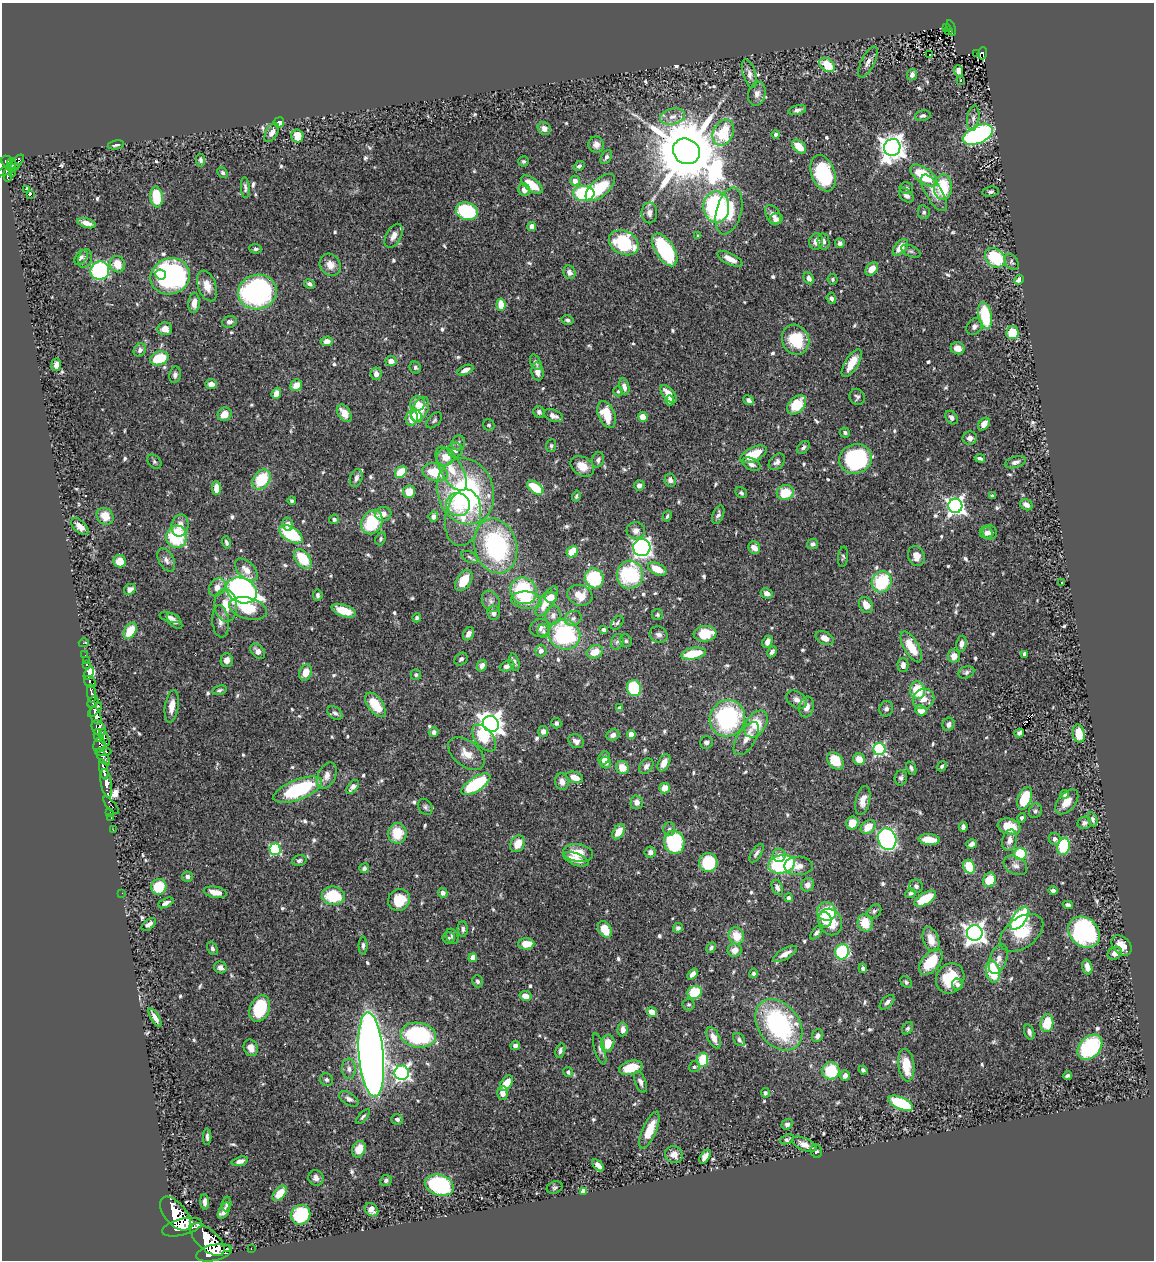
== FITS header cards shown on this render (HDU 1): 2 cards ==
NAXIS1  =                 1152
NAXIS2  =                 1258

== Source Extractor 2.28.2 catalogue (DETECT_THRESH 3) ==
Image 1152 x 1258 px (HDU 1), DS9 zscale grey, 1 PNG px = 1 image px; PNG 1156 x 1262 px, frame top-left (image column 1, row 1258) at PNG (2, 3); each listed source drawn as its Kron ellipse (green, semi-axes under 4 px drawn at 4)
Background 0.558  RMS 0.026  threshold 0.0787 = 3 sigma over >= 5 px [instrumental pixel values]
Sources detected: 686; of the 686, the 500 brightest by FLUX_AUTO listed and drawn (186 fainter detections omitted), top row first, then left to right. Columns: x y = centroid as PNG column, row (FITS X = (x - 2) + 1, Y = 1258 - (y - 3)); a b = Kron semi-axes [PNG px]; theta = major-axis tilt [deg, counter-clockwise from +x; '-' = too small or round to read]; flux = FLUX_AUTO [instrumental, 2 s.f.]
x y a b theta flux
946 28 3 2 - 8.1
951 28 8 3 -75 43
949 30 3 3 - 11
977 53 3 2 - 10
983 53 6 4 84 66
929 54 3 3 - 24
868 62 17 6 63 11
827 65 9 6 -37 44
958 71 6 4 -68 8
749 74 15 6 -72 9.8
912 75 6 5 - 6.8
961 80 3 3 - 22
757 94 12 8 74 12
797 110 9 4 13 6.2
673 116 13 8 14 15
923 116 8 5 12 5
973 118 13 6 82 7.3
279 122 5 5 - 26
544 128 7 6 - 7.8
272 132 10 6 60 12
723 133 14 10 62 95
776 135 4 4 - 8
978 135 16 8 24 400
297 136 6 6 - 25
116 145 8 3 10 4.6
596 145 8 7 - 9.2
799 146 8 5 -45 42
892 147 8 8 - 1800
686 151 14 12 -33 24000
606 157 8 5 58 4.9
200 160 6 4 -83 4.5
7 161 6 5 - 310
523 161 5 5 - 3.6
11 163 5 3 - 210
16 163 10 5 42 290
579 166 6 4 39 4.6
8 170 13 4 23 190
223 173 6 4 -45 3.9
823 173 19 11 -69 150
12 174 2 2 - 5.9
7 175 6 3 -80 130
924 175 15 7 -35 85
575 181 5 4 - 14
532 185 13 6 -37 33
245 187 10 4 -86 5.3
943 187 12 9 88 74
600 188 18 8 41 78
906 188 7 6 - 3.5
27 189 2 2 - 270
524 190 6 5 - 12
991 192 8 5 8 4.1
584 193 11 7 -1 160
934 193 21 8 -59 25
30 194 3 3 - 29
906 195 9 5 -43 7.1
157 197 10 6 -83 62
716 207 15 13 -90 250
467 211 11 8 -18 140
729 211 24 12 75 73
924 212 7 6 - 4.9
649 213 10 8 -90 11
773 215 10 7 -55 9.2
776 219 7 5 26 6
87 223 9 4 -17 12
532 227 4 4 - 12
394 236 13 7 60 12
698 236 4 3 - 4
816 241 8 7 - 11
824 241 8 6 -80 6.8
624 243 15 11 -27 130
840 243 5 5 - 5.8
900 247 10 5 50 24
256 249 6 5 - 3.5
665 250 19 9 -58 180
911 251 10 5 -24 3.5
81 257 8 5 51 4.7
85 258 9 6 74 6.1
995 258 11 8 -39 91
730 259 14 5 -27 18
1012 262 9 6 -54 4
117 264 8 7 - 28
330 265 11 10 - 18
872 269 7 5 51 20
100 271 9 9 - 260
569 272 7 6 - 6.9
161 274 5 5 - 60
170 276 20 18 22 460
809 278 6 4 -63 8.7
832 279 5 5 - 3.5
1019 280 5 4 - 9
310 284 6 4 -29 5.3
207 286 16 9 -70 22
257 292 19 17 14 380
831 298 5 4 - 5.4
194 303 10 5 85 18
501 305 6 4 -83 33
985 316 14 7 -79 88
567 320 6 4 -12 4.1
229 322 7 6 - 7.3
974 326 9 7 50 7.2
165 329 7 6 - 14
1012 333 7 6 - 54
796 340 15 13 -66 75
327 341 6 4 7 13
958 348 7 6 - 18
140 350 7 5 51 6.2
159 358 9 6 18 75
391 361 5 5 - 13
536 362 8 5 -62 5.1
852 363 16 6 59 29
56 365 6 5 - 11
415 368 6 5 - 4.4
465 370 8 4 23 10
537 372 9 6 -81 13
376 374 6 5 - 11
175 375 8 5 80 5.6
211 384 6 4 -1 11
296 385 6 5 - 21
624 387 8 5 -74 9
618 391 5 5 - 4.1
276 393 6 4 68 19
668 394 11 5 -50 22
857 397 8 7 - 5.3
670 400 5 4 - 16
749 400 5 4 - 6
417 403 7 7 - 15
797 405 11 7 45 55
420 409 13 7 63 39
539 412 6 5 - 5.9
344 413 9 6 -57 24
225 414 7 6 - 21
606 415 14 8 -69 42
417 416 7 5 -65 11
553 416 10 6 -21 12
643 417 5 4 - 17
412 418 7 6 - 34
952 418 7 5 -51 7.3
434 420 9 5 46 3.9
984 424 7 5 51 14
489 425 6 5 - 3.7
845 432 5 5 - 4
970 438 7 6 - 8.6
458 443 7 7 - 6
551 446 6 5 - 3.6
803 447 7 5 49 4.5
455 450 7 7 - 10
754 454 14 7 26 50
446 457 9 8 - 26
980 458 5 3 - 4
855 459 16 14 18 250
598 460 8 6 70 5.9
154 462 8 6 -47 4
777 462 9 6 44 7.6
1015 462 11 5 17 7.4
751 464 10 5 -25 8.9
582 466 13 9 -34 24
451 469 25 10 -60 38
401 472 6 5 - 40
435 472 13 8 -16 59
356 478 9 6 70 8.4
261 480 11 8 56 74
670 480 6 6 - 8.4
639 485 5 5 - 7.5
216 488 7 4 -89 23
535 488 9 5 -35 59
465 491 33 28 -71 340
409 492 6 6 - 29
741 493 6 5 - 4.5
785 493 8 7 - 48
576 496 5 4 - 3.6
992 496 4 3 - 3.6
292 501 4 4 - 3.6
458 505 12 11 - 47
1026 505 7 5 -30 11
955 506 7 7 - 730
383 514 8 7 - 16
718 515 9 5 68 6
105 516 9 7 -44 28
667 516 5 3 - 3.4
433 517 5 5 - 9.2
463 518 28 18 80 44
334 519 5 5 - 4.3
372 522 12 10 60 100
288 524 6 5 - 12
180 525 11 8 78 18
80 526 10 6 -43 16
636 531 9 8 - 13
990 532 7 7 - 7.6
986 533 6 5 - 8
291 534 13 7 -32 110
177 537 11 10 - 100
381 539 7 5 67 3.7
226 542 6 4 -76 4.5
812 544 6 5 - 6.2
496 546 28 21 -75 240
642 547 8 8 - 570
754 548 6 5 - 15
572 552 6 5 - 44
916 556 10 8 -69 20
470 557 9 5 -28 4.6
843 557 10 5 83 3.6
303 559 11 7 -53 65
166 560 13 7 -62 9.3
120 561 6 6 - 24
657 569 10 5 -27 35
246 570 14 8 -45 16
630 575 14 13 - 150
594 578 10 9 - 120
464 580 12 7 57 41
882 582 11 9 61 100
1062 583 3 3 - 11
217 587 10 7 53 15
130 589 6 5 - 9.3
242 590 16 12 -27 900
524 591 14 13 - 120
767 593 6 5 - 11
318 595 6 4 82 4.6
580 595 13 10 -18 31
551 597 6 5 - 18
527 600 15 8 -7 40
491 601 11 8 -60 9.1
547 601 17 7 56 35
226 605 16 11 -84 31
866 605 8 6 -60 17
248 608 19 11 -14 46
344 611 12 6 -18 41
494 613 7 6 - 9.3
553 615 9 8 - 9.9
657 615 5 5 - 3.5
170 617 11 4 -17 6.9
417 618 4 3 - 4.3
573 618 8 7 - 7.1
175 621 9 5 -46 10
220 621 16 8 -85 12
617 623 8 5 52 3.9
540 628 10 9 - 10
604 630 4 3 - 4.4
130 631 9 5 58 43
543 631 7 6 - 5
468 634 7 5 60 11
705 634 11 7 6 56
564 635 16 15 - 190
659 635 9 8 - 8
825 638 9 6 -28 15
626 641 6 6 - 3.7
617 642 8 6 72 4.9
767 642 6 5 - 11
84 643 5 3 - 8.2
961 644 8 5 81 9
911 647 17 7 -60 46
258 651 9 6 -50 11
541 651 6 5 - 9.7
595 652 8 6 22 28
772 652 6 4 60 6.4
693 654 12 5 10 55
1024 654 4 3 - 11
85 655 2 2 - 6.9
954 656 6 6 - 15
461 659 7 5 41 5.2
86 660 2 2 - 6.4
227 660 7 6 - 13
514 662 9 5 -77 6.6
86 664 3 3 - 49
482 665 6 5 - 10
903 665 7 5 -89 11
507 666 7 5 21 7.8
306 672 8 6 71 23
966 672 8 6 23 4.8
89 673 7 4 57 230
416 675 5 5 - 3.7
90 682 7 5 -48 220
634 688 8 7 - 110
219 690 7 4 12 4.1
918 690 9 7 -88 58
91 693 9 4 -83 1000
924 699 11 10 - 20
797 700 11 8 -32 10
93 702 6 4 47 440
375 705 14 7 -53 48
172 706 16 6 81 19
806 707 10 7 78 14
619 708 4 4 - 8.4
886 709 8 6 68 6.5
95 710 9 3 45 730
921 710 6 5 - 27
335 713 8 5 -39 6.3
96 716 9 5 -70 1700
727 718 18 17 - 240
556 723 5 5 - 4.9
491 724 8 7 - 1700
756 724 15 9 56 58
949 724 7 6 - 6.3
99 728 8 6 -55 790
543 731 5 5 - 8.6
434 732 5 5 - 7.3
1019 733 5 4 - 4.6
631 734 4 4 - 34
1079 734 9 6 -80 41
613 735 6 5 - 8.7
98 736 6 4 -82 260
104 737 9 3 -70 120
484 738 15 9 -52 59
746 739 19 9 58 17
576 741 8 6 -33 8.4
706 742 6 6 - 6.6
99 745 7 6 - 540
879 749 6 6 - 250
103 752 8 4 4 360
466 754 21 12 -39 26
103 757 9 4 -53 370
604 758 7 5 64 12
859 759 6 5 - 21
835 761 10 7 -49 53
606 762 6 5 - 8.2
664 763 9 5 64 14
646 766 8 6 51 8
942 766 5 4 - 3.5
622 767 7 6 - 25
911 768 7 4 -67 4.1
104 770 10 4 -78 1100
327 776 14 8 64 16
575 777 8 5 -18 18
901 778 7 6 - 4.9
562 782 8 7 - 11
106 783 14 5 -80 1300
476 784 16 7 33 140
353 787 8 4 51 11
665 788 5 5 - 21
298 790 26 10 21 170
1065 794 4 4 - 6.5
1025 798 12 6 68 80
863 800 15 7 77 17
637 802 7 6 - 11
1067 802 14 8 50 22
111 805 11 4 -50 110
425 807 9 6 -57 4.9
1035 811 7 6 - 4.3
110 812 2 2 - 12
111 818 2 2 - 6.1
1022 818 5 4 - 4
1093 819 7 4 -70 4.6
852 823 7 6 - 26
1084 823 7 6 - 5.8
868 827 8 6 42 28
963 827 5 4 - 7.2
1009 827 11 8 -14 35
669 829 7 6 - 4.6
113 830 2 2 - 12
619 832 8 5 57 24
397 833 10 9 - 43
887 839 11 9 -70 510
1055 839 6 6 - 7.2
929 840 10 5 -5 26
1010 840 11 7 75 12
674 842 11 10 - 160
518 844 9 6 61 25
972 844 5 4 - 8.9
1063 846 9 6 77 110
275 849 5 5 - 190
650 852 5 5 - 6.9
578 853 15 8 -7 32
756 853 10 5 56 6
1020 854 6 6 - 82
779 855 7 6 - 9.7
576 859 13 6 -20 21
299 861 7 5 15 4.7
708 863 9 9 - 79
782 864 13 9 12 190
1015 865 13 8 -30 10
799 866 14 9 2 17
969 867 7 5 -63 48
364 868 5 4 - 4.3
187 877 5 5 - 6.3
989 880 7 6 - 40
808 885 7 6 - 10
916 886 7 6 - 5.2
159 887 8 7 - 59
777 887 8 5 -68 7.3
1053 891 4 4 - 7.5
215 892 12 5 -11 18
122 893 2 2 - 70
443 893 5 4 - 7
911 893 5 4 - 4
333 896 11 9 -7 74
788 898 4 4 - 4.6
925 899 12 5 31 61
399 900 11 10 - 52
166 903 8 4 26 7.6
1068 905 5 4 - 5.3
874 911 8 6 45 4.2
826 912 10 9 - 76
1020 918 13 7 54 280
825 920 7 6 - 22
830 922 13 11 -66 44
865 923 9 7 -73 34
149 924 8 4 36 8.2
678 928 5 4 - 5.2
463 929 8 5 -89 5.3
605 929 9 6 -60 30
1084 932 17 14 -42 270
816 933 8 4 50 4.2
975 933 8 8 - 1200
1022 933 24 15 36 51
452 936 8 6 -64 4.9
736 936 8 7 - 35
449 938 6 6 - 3.5
931 939 13 7 -71 23
526 944 8 5 0 30
1122 945 11 8 -46 21
363 946 9 4 89 4.7
212 948 7 5 -66 3.9
711 948 6 4 62 4.1
735 950 7 6 - 14
842 952 7 7 - 170
1115 953 7 6 - 12
785 954 13 5 29 14
473 958 4 4 - 24
998 959 15 8 69 13
931 962 15 8 50 60
1087 967 7 5 -75 15
220 968 6 6 - 7.5
863 968 5 4 - 5.2
993 971 11 6 -80 88
754 973 5 4 - 4.6
692 974 6 4 50 9.3
950 978 15 13 59 71
477 981 6 5 - 5.2
906 982 6 5 - 4.1
957 984 5 5 - 5.6
695 992 7 6 - 60
525 996 6 5 - 13
887 1002 9 5 45 6.8
689 1004 6 6 - 3.7
260 1009 14 9 68 91
652 1012 5 4 - 19
155 1018 10 4 -59 10
1047 1023 9 6 81 50
779 1025 28 20 -53 270
908 1028 6 5 - 3.7
623 1029 7 5 87 9.1
1029 1032 8 5 -72 6.1
418 1035 18 12 -8 220
817 1036 7 5 67 7.6
714 1038 11 6 -65 18
739 1040 7 5 -53 5
608 1043 9 6 75 29
515 1046 5 4 - 8.3
1090 1047 14 10 47 190
251 1048 8 7 - 16
600 1049 16 5 -73 6.4
560 1051 7 4 74 5.7
371 1055 42 12 -85 2700
703 1060 7 5 79 63
906 1065 16 8 -82 42
694 1067 5 5 - 3.9
631 1068 12 7 14 42
349 1069 10 7 -87 8.9
863 1070 4 3 - 3.8
831 1071 9 8 - 71
568 1072 5 4 - 4
402 1073 7 7 - 510
845 1075 5 4 - 9.5
1067 1076 5 4 - 4.7
326 1080 7 6 - 4.9
640 1082 11 5 -70 7.5
506 1083 8 5 56 32
503 1093 7 5 89 16
765 1093 5 4 - 4
349 1099 11 6 -32 7.3
901 1103 13 6 -23 110
363 1117 9 4 47 3.9
397 1119 6 5 - 4.5
787 1124 6 5 - 6.1
649 1130 20 7 67 42
207 1137 8 3 -89 4.5
787 1139 7 4 23 3.5
804 1144 13 6 -24 14
359 1149 8 6 65 21
816 1151 7 5 -65 4.5
674 1155 9 8 - 15
705 1156 8 4 56 11
240 1161 8 4 14 8.3
598 1165 7 4 -48 9.8
316 1178 8 7 - 8.4
386 1180 6 5 - 5
439 1185 14 10 -16 210
555 1188 8 6 19 4
584 1191 4 3 - 35
280 1193 9 5 49 29
205 1202 7 4 -88 8.2
227 1204 7 4 82 4.2
371 1210 7 6 - 12
224 1211 9 5 61 12
175 1214 20 11 -50 4500
301 1215 10 9 - 130
182 1227 20 8 14 4100
207 1240 21 10 -43 4000
228 1249 3 2 - 470
251 1249 3 2 - 9.5
214 1253 18 8 13 3600
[186 fainter detections neither listed nor drawn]